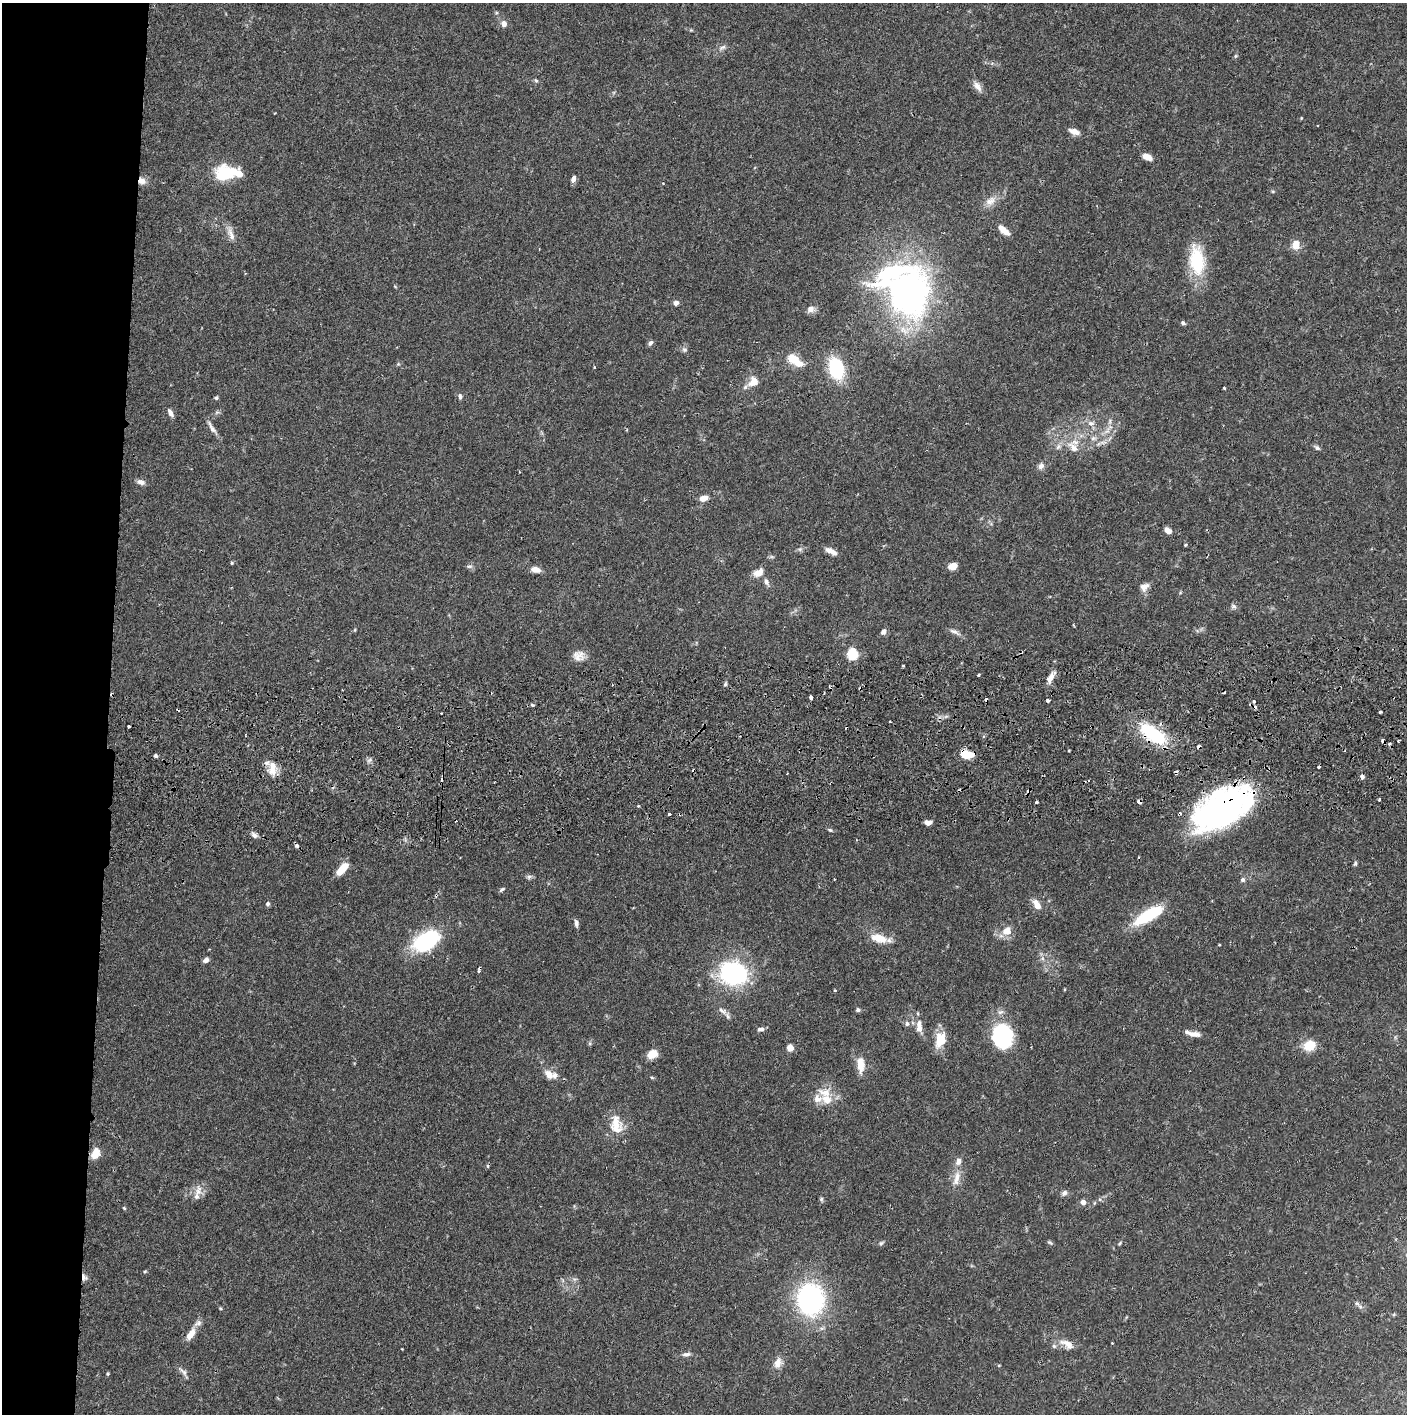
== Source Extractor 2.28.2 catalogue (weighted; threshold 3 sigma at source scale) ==
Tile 4 of 3 x 3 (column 1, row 2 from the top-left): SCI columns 7-1411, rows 1477-2888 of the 4229 x 4358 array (HDU 1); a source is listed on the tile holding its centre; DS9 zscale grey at full resolution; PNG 1409 x 1416 px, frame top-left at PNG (2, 3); no overlay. Shown black and unused: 8% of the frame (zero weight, under 2 of 3 exposures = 3% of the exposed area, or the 3 px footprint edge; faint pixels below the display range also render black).
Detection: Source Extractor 2.28.2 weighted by HDU 2 'WHT'; one run over the whole footprint, this tile lists its part. Background 0.068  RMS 0.0049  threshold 0.0221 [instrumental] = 3 sigma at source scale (4.5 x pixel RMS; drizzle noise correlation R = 1.50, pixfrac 1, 0.05/0.05 arcsec/px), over >= 5 px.
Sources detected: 169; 2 inside a brighter object's white glare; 20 cosmic-ray / hot-pixel residue — not listed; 12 inside a brighter listed object's ellipse — not listed separately; the other 135 listed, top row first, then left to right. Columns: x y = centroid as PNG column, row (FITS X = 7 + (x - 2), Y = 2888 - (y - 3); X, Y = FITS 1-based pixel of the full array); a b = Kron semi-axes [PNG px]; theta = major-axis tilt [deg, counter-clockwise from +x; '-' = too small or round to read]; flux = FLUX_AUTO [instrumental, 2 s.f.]
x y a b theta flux
504 23 6 6 - 3.1
722 47 12 5 27 1.6
1235 56 5 5 - 0.65
536 80 6 4 -30 0.71
977 86 16 8 -53 2.9
1074 131 13 7 -19 3.1
1147 157 11 6 -24 4.2
225 173 21 15 10 21
573 179 7 5 74 2.3
142 181 10 8 -14 3.1
990 201 17 11 34 4.8
1004 230 16 7 -41 4.1
231 234 21 7 -72 3.6
1296 245 11 9 78 4.8
1197 261 35 17 -84 24
908 292 33 27 -87 220
676 303 5 5 - 2.2
811 309 9 8 - 2.8
1183 323 5 5 - 1
650 343 7 5 47 1.3
684 350 7 6 - 1.2
793 359 15 11 -39 7.9
398 364 5 5 - 0.59
594 367 3 2 - 0.38
836 368 14 10 -75 41
753 381 14 11 50 5.7
1224 388 3 2 - 0.6
460 396 8 4 -84 1.1
216 398 5 5 - 0.75
217 412 7 4 18 0.88
170 413 11 6 -61 2
1091 423 10 7 4 2.4
212 428 21 5 -57 2.7
1107 431 12 5 42 2.2
1093 438 8 6 21 1.5
1103 442 12 4 5 1.9
1058 447 10 6 53 1.7
1073 447 18 9 -50 5.3
1317 448 9 5 -37 1.1
1041 466 8 7 - 2.1
141 482 11 6 -17 2.1
703 498 10 7 14 3.2
1168 530 7 5 -39 2.8
1185 545 4 3 - 0.48
800 549 6 5 - 1
831 551 13 6 -26 3.5
232 563 5 4 - 0.56
469 566 10 4 -5 0.98
952 566 8 6 18 4.4
536 570 12 7 -10 3.2
758 572 13 8 27 4.3
766 582 11 6 -68 1.8
1144 587 12 9 42 3
1233 606 8 6 -15 1.2
883 632 8 6 58 1.7
955 632 18 5 -25 2.1
852 654 5 5 - 45
579 656 15 13 4 4.3
903 666 3 2 - 0.68
979 675 3 3 - 0.65
1050 678 15 6 56 3.8
811 698 3 3 - 6.4
532 705 5 4 - 0.66
1380 712 3 3 - 0.94
441 713 2 2 - 0.49
128 726 3 3 - 1.1
1153 734 30 14 -35 34
246 735 4 2 - 0.41
1398 741 3 3 - 1.4
966 754 12 6 -12 12
156 756 4 4 - 0.89
272 771 14 12 -25 5.7
1362 777 5 4 - 1.8
442 778 8 3 80 1.6
1379 799 3 3 - 1.1
1139 801 4 4 - 3.2
1037 802 3 3 - 1.2
1221 805 66 26 23 140
669 814 3 3 - 1.3
928 823 6 4 1 2.8
830 830 6 4 -43 0.7
254 835 9 6 -47 1.8
1355 863 7 4 81 0.87
342 869 15 6 49 7.6
529 877 8 5 30 1.1
1243 880 6 6 - 1.2
502 889 8 4 34 0.87
268 904 6 5 - 1
1037 905 12 7 -59 4.6
1149 915 30 9 31 31
576 923 10 5 -81 1.4
1006 931 12 10 36 5.6
878 938 23 11 -16 8
426 940 30 17 33 43
206 960 7 5 43 1.7
733 973 22 19 -15 67
835 990 3 3 - 0.52
858 1010 5 4 - 1.1
722 1011 14 6 -33 2.5
907 1023 7 6 - 1.4
919 1026 18 8 -87 4.1
761 1029 9 5 0 1.6
1193 1034 20 6 -13 3.7
1002 1036 27 23 -78 34
940 1037 17 11 44 6.7
1309 1045 14 11 25 8.7
790 1048 5 4 - 9.4
652 1054 10 8 25 6.6
861 1065 17 8 -86 6.6
549 1075 11 8 -52 4.4
652 1078 5 3 - 0.53
826 1099 17 13 -40 7.1
616 1123 24 17 89 9.4
95 1153 14 9 62 5.1
956 1178 22 8 77 5.3
198 1190 17 9 79 4.3
1064 1193 7 6 - 1.7
821 1199 7 5 -74 0.81
1083 1202 5 5 - 2.4
124 1208 5 3 - 0.5
1050 1242 8 4 -32 0.76
881 1243 7 5 29 0.92
1120 1243 6 3 70 0.56
145 1272 5 3 - 0.5
84 1277 10 6 -67 1.9
810 1299 25 21 -82 95
1357 1303 8 6 -51 1.3
191 1334 16 7 56 4.9
1112 1343 3 2 - 0.35
1067 1344 21 10 -29 5.2
686 1354 11 6 5 1.8
778 1363 15 9 73 3.9
999 1365 4 3 - 0.36
183 1372 20 5 -52 2
108 1374 4 3 - 0.55
Overlapping masked pixels (flux is a lower limit): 7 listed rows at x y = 142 181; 1153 734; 966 754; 442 778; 1139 801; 1221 805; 84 1277